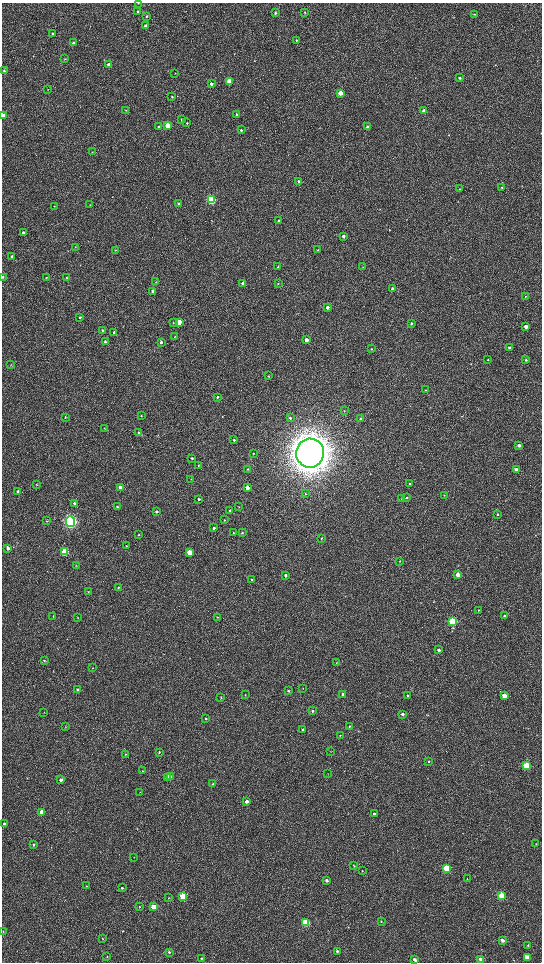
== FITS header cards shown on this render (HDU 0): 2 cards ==
NAXIS1  =                 1080 / length of data axis 1
NAXIS2  =                 1920 / length of data axis 2

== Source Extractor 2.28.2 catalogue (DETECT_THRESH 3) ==
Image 1080 x 1920 px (HDU 0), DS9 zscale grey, zoomed out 1/2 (1 PNG px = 2 x 2 image px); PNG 544 x 964 px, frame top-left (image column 1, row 1919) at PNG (2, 3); each listed source drawn as its Kron ellipse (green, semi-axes under 4 px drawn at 4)
Background 524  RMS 37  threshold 110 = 3 sigma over >= 5 px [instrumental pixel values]
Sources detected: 200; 3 cannot appear on this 1/2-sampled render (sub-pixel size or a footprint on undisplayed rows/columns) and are neither listed nor drawn; the other 197 listed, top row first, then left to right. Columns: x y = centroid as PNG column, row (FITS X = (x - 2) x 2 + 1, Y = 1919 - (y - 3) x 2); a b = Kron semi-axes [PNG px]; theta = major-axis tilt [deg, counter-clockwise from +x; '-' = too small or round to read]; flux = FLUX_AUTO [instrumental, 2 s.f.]
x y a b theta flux
138 3 3 2 - 5.9e+03
138 12 3 3 - 7.2e+03
305 12 3 3 - 5.8e+03
275 13 3 3 - 9.9e+03
474 14 3 3 - 5.9e+03
146 16 3 3 - 6.1e+03
145 26 3 3 - 2.3e+04
52 33 3 2 - 7.1e+03
296 40 3 3 - 6.9e+03
73 43 3 3 - 1.0e+04
65 59 3 3 - 5.0e+03
109 64 3 3 - 3.6e+04
4 71 3 3 - 7.8e+03
175 73 2 2 - 2.4e+03
460 78 3 3 - 1.1e+04
229 81 3 3 - 1.4e+05
211 84 3 2 - 2.4e+04
48 90 3 3 - 4.0e+03
340 93 3 3 - 1.0e+05
172 97 3 2 - 8.7e+03
126 110 3 2 - 3.2e+03
424 111 3 3 - 5.5e+04
236 115 3 3 - 1.3e+04
3 116 3 2 - 1.0e+05
182 119 3 3 - 1.2e+04
187 123 3 2 - 6.2e+03
168 126 3 3 - 2.6e+05
159 127 3 2 - 1.0e+04
368 127 3 3 - 3.0e+04
241 130 3 3 - 9.4e+03
93 152 3 2 - 3.2e+03
299 181 3 3 - 1.1e+04
502 188 3 3 - 6.9e+03
460 189 3 2 - 3.0e+03
211 200 4 3 - 9.0e+05
90 204 3 2 - 2.9e+03
179 204 3 3 - 9.1e+03
54 206 2 2 - 3.0e+03
278 221 4 3 - 1.1e+04
23 233 3 3 - 2.0e+04
343 236 3 3 - 2.8e+04
75 247 3 2 - 3.0e+03
115 250 2 2 - 2.8e+03
318 250 3 3 - 4.1e+03
12 257 3 2 - 6.6e+03
278 267 3 2 - 7.2e+03
362 267 3 2 - 3.3e+03
3 277 2 2 - 7.9e+03
46 278 3 2 - 3.7e+03
66 278 3 3 - 4.9e+03
156 282 3 2 - 2.9e+03
243 283 3 3 - 3.0e+04
278 284 3 3 - 4.3e+03
392 289 3 3 - 2.2e+04
153 291 3 3 - 3.7e+04
525 296 3 3 - 4.5e+03
327 307 3 3 - 3.1e+04
79 317 3 3 - 9.8e+03
173 322 3 2 - 3.7e+03
179 322 3 3 - 1.1e+05
411 323 3 3 - 1.3e+04
526 326 3 3 - 4.3e+04
103 330 4 3 - 5.7e+03
114 332 3 3 - 1.2e+04
175 337 3 2 - 3.4e+03
306 340 3 3 - 4.8e+04
105 342 4 3 - 1.2e+04
161 342 3 2 - 1.2e+04
510 347 3 3 - 1.1e+04
371 349 3 3 - 5.5e+03
488 359 3 2 - 3.8e+03
526 360 3 3 - 8.2e+03
11 365 3 2 - 3.4e+03
268 376 3 2 - 4.5e+03
426 390 3 2 - 3.7e+03
217 397 3 3 - 8.3e+03
344 411 2 2 - 2.7e+03
141 415 3 2 - 4.9e+03
65 417 3 2 - 4.9e+03
290 418 4 3 - 9.4e+03
360 419 3 2 - 4.6e+03
104 428 3 2 - 3.6e+03
139 432 4 3 - 6.4e+03
234 440 3 3 - 8.6e+03
519 445 3 3 - 2.2e+04
253 453 3 2 - 2.9e+03
310 453 14 14 - 2.0e+07
192 458 3 2 - 4.8e+03
198 465 2 2 - 4.2e+03
248 469 3 2 - 5.8e+03
516 470 3 3 - 2.9e+04
191 479 3 2 - 3.3e+03
409 483 4 3 - 6.0e+03
36 485 3 2 - 3.1e+03
120 488 3 3 - 7.5e+04
247 488 3 3 - 6.0e+04
18 492 3 3 - 3.0e+04
306 494 4 3 - 6.9e+03
444 495 3 2 - 4.3e+03
407 497 3 3 - 6.1e+03
199 499 3 3 - 9.8e+03
402 499 3 2 - 3.6e+03
75 503 3 3 - 1.6e+04
117 507 3 3 - 9.6e+03
238 507 3 2 - 3.7e+03
230 511 3 3 - 1.8e+04
156 512 3 3 - 1.3e+04
497 514 3 3 - 1.0e+04
225 520 3 2 - 4.7e+03
47 521 3 3 - 7.2e+03
70 522 5 4 - 2.5e+06
214 528 3 3 - 1.2e+04
233 533 2 2 - 4.6e+03
242 533 3 2 - 4.4e+03
138 535 3 3 - 6.0e+03
321 538 3 3 - 4.7e+03
126 546 3 2 - 2.6e+03
8 548 3 3 - 3.3e+04
65 552 3 3 - 3.8e+05
189 553 3 3 - 1.8e+05
400 561 2 2 - 2.7e+03
76 566 3 3 - 5.6e+03
285 575 4 3 - 1.4e+04
458 575 3 3 - 6.5e+04
252 580 2 2 - 7.7e+03
118 587 3 3 - 7.2e+03
88 592 3 2 - 3.8e+03
478 610 3 2 - 3.6e+03
504 615 3 3 - 1.1e+04
53 616 3 2 - 3.3e+03
78 617 3 2 - 2.7e+03
217 617 2 2 - 4.0e+03
453 621 3 3 - 9.3e+05
439 650 3 3 - 1.8e+04
44 660 3 2 - 4.6e+03
336 663 3 2 - 3.3e+03
93 668 3 2 - 3.1e+03
303 688 2 2 - 2.3e+03
78 690 3 2 - 2.4e+04
288 691 3 3 - 6.5e+03
245 695 2 2 - 4.1e+03
343 695 3 3 - 2.3e+04
504 695 3 3 - 6.6e+04
407 696 3 3 - 7.3e+03
221 697 3 2 - 4.6e+03
312 711 3 3 - 1.1e+04
44 712 2 2 - 2.5e+03
402 714 3 2 - 1.7e+04
206 718 3 3 - 6.3e+03
350 726 3 3 - 7.8e+03
65 727 3 2 - 3.3e+03
303 730 3 3 - 1.7e+04
340 735 3 2 - 2.3e+03
330 751 3 2 - 2.8e+03
159 752 3 3 - 6.0e+03
126 754 2 2 - 3.0e+03
429 761 3 3 - 5.2e+03
527 766 3 3 - 4.4e+05
142 771 2 2 - 2.7e+03
328 774 2 1 - 2.1e+03
167 777 3 3 - 4.8e+04
170 777 3 2 - 1.4e+04
61 780 3 3 - 1.8e+04
213 784 3 3 - 1.0e+04
140 792 2 2 - 2.3e+03
246 801 3 3 - 3.2e+04
42 812 3 3 - 1.0e+05
374 814 3 3 - 1.9e+04
4 824 3 3 - 1.3e+04
536 844 3 3 - 4.1e+03
33 845 3 3 - 8.6e+03
134 857 2 2 - 2.2e+03
354 866 3 2 - 4.0e+03
447 868 3 3 - 3.8e+05
362 871 2 2 - 2.9e+03
467 879 2 1 - 2.2e+03
327 880 3 3 - 1.9e+04
87 886 2 2 - 3.6e+03
122 888 3 3 - 5.4e+03
183 896 3 3 - 4.2e+05
501 896 4 3 - 2.4e+05
168 898 3 2 - 4.4e+03
153 906 3 3 - 1.2e+05
139 907 3 2 - 3.1e+03
381 921 3 2 - 4.4e+03
305 923 3 3 - 5.9e+05
3 931 3 2 - 2.9e+03
103 938 3 2 - 3.9e+03
502 940 4 3 - 2.3e+04
528 945 3 2 - 5.6e+03
337 951 3 3 - 1.1e+04
169 952 3 3 - 8.5e+03
107 956 3 2 - 3.9e+03
527 957 4 3 - 5.7e+04
201 959 3 2 - 5.1e+03
480 959 3 3 - 2.4e+04
414 960 3 3 - 2.1e+04
At the frame edge (FLAGS 8, measured only in part): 3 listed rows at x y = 138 3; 3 116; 3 277
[3 sub-pixel or undisplayed-footprint detections neither listed nor drawn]